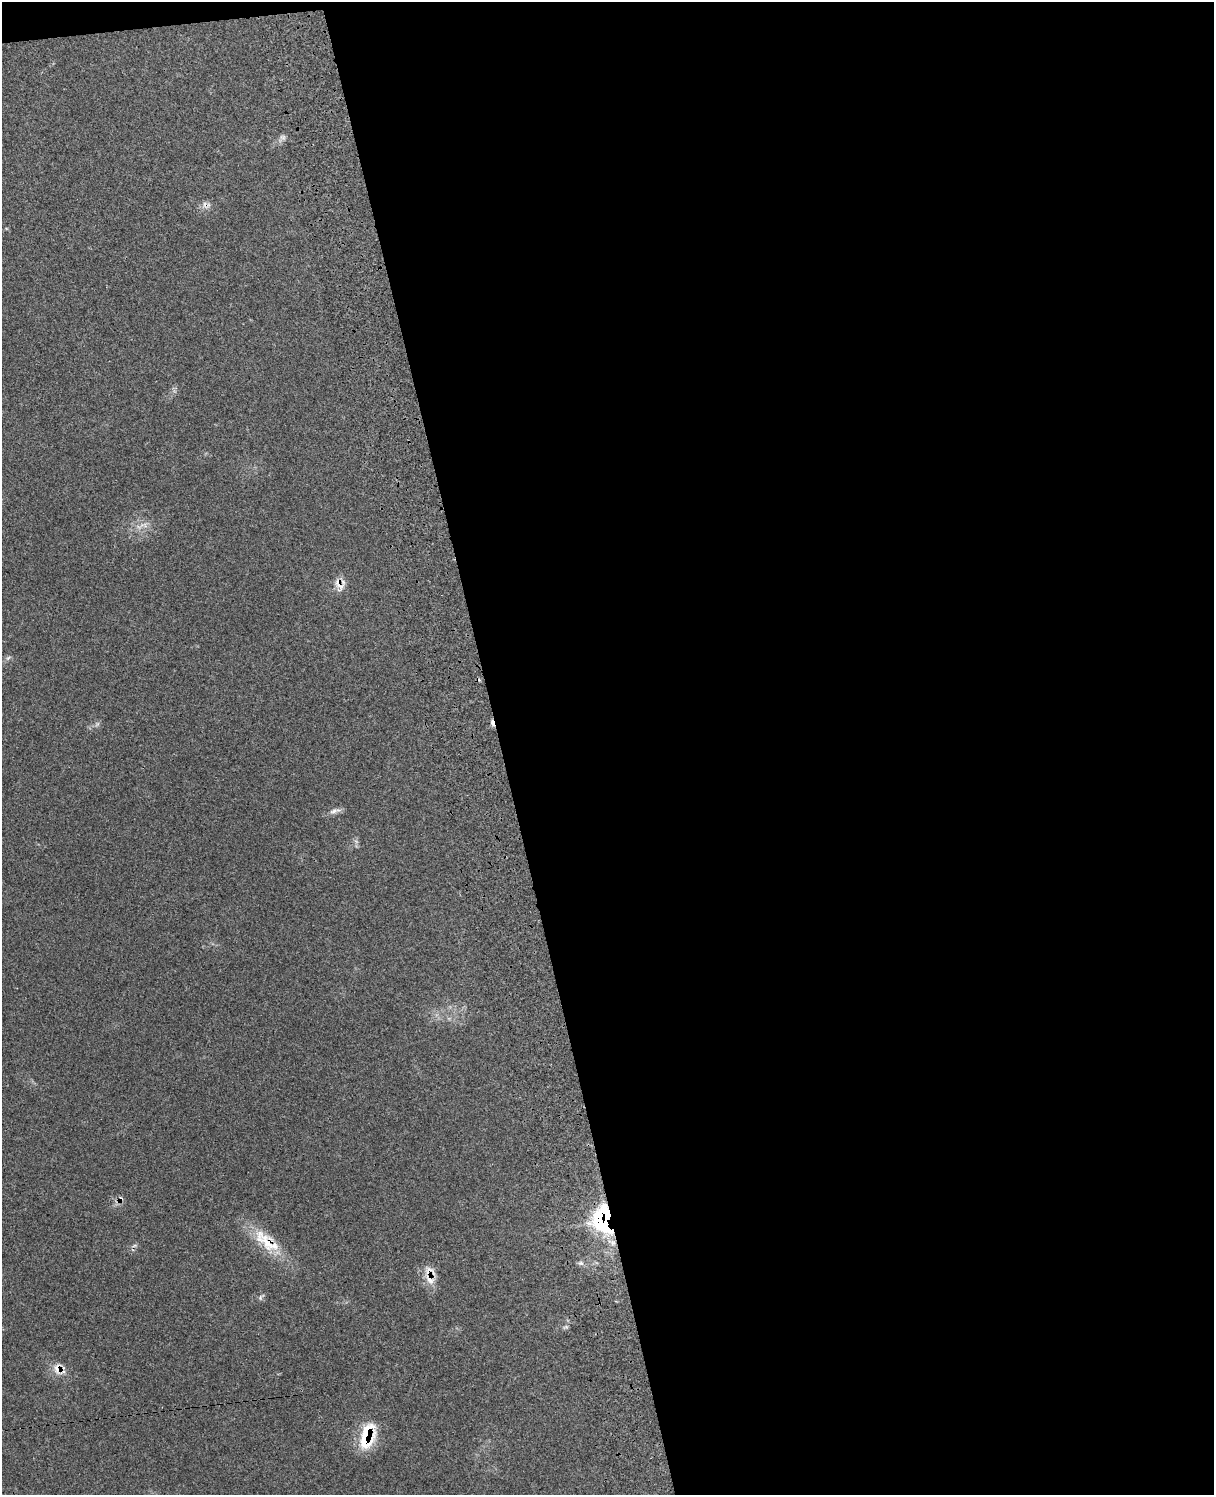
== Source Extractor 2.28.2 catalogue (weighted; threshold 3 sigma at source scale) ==
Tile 4 of 4 x 3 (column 4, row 1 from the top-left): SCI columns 3751-4962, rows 3157-4649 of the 5082 x 4924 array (HDU 1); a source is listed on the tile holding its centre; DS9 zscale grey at full resolution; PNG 1216 x 1497 px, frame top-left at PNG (2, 2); no overlay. Shown black and unused: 59% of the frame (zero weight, under 3 of 4 exposures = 6% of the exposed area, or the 3 px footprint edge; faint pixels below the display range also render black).
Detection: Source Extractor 2.28.2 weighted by HDU 2 'WHT'; one run over the whole footprint, this tile lists its part. Background 0.234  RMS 0.0086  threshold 0.0388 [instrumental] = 3 sigma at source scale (4.5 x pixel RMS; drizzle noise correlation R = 1.50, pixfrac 1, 0.05/0.05 arcsec/px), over >= 5 px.
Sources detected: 18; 2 inside a brighter listed object's ellipse — not listed separately; the other 16 listed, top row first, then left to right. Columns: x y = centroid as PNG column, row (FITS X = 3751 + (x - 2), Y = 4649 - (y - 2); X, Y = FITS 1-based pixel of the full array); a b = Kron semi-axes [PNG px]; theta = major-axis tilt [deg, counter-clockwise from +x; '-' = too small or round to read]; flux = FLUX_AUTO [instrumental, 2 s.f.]
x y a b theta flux
282 138 12 7 54 3.5
206 205 12 9 -24 4.6
144 525 15 7 -4 6
339 585 18 11 -60 8
8 658 9 4 36 2
492 723 10 4 -76 2.6
335 811 18 6 17 4.4
120 1199 8 7 - 3.3
605 1219 12 9 82 420
267 1241 32 19 -63 29
612 1242 14 7 -24 6.9
581 1263 8 6 -19 2.3
430 1279 22 9 -51 9.8
565 1327 8 5 23 1.8
59 1369 19 15 -44 11
367 1436 34 17 72 36
Overlapping masked pixels (flux is a lower limit): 9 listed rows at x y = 206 205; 339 585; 492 723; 120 1199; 605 1219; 267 1241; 430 1279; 59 1369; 367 1436
Unlisted compact peaks at least as high as the median listed source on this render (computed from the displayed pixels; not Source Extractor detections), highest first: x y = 260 1298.